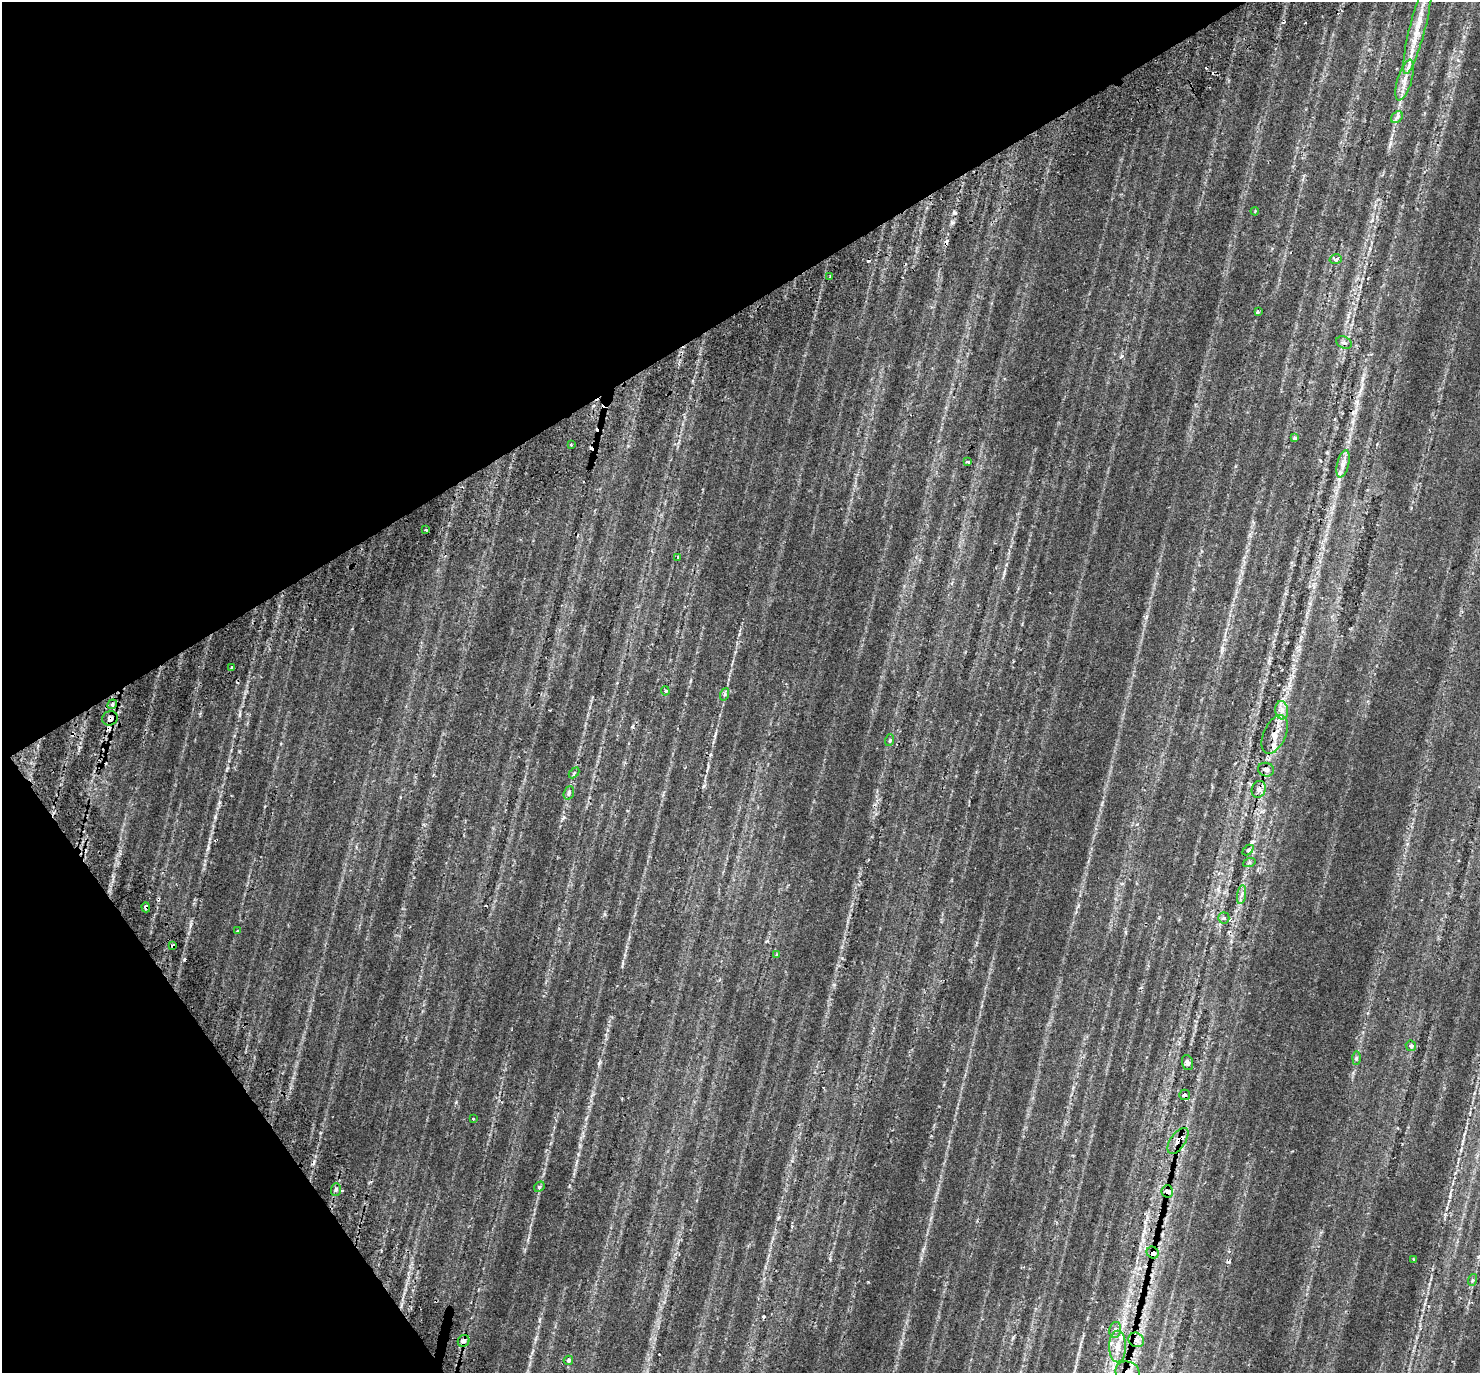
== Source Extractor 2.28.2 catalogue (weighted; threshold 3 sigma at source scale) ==
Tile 5 of 4 x 4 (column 1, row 2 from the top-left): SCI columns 68-1545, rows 2960-4330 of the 6050 x 5977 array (HDU 1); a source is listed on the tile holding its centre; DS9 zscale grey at full resolution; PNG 1482 x 1375 px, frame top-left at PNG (2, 2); each listed source drawn as its Kron ellipse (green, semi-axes under 4 px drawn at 4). Shown black and unused: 30% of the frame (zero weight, under 2 of 3 exposures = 5% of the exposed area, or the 3 px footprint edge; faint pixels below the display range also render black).
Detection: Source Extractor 2.28.2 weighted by HDU 2 'WHT'; one run over the whole footprint, this tile lists its part. Background 0.0706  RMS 0.0056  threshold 0.0252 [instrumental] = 3 sigma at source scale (4.5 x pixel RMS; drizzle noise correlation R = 1.50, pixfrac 1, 0.0396/0.0396 arcsec/px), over >= 5 px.
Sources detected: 67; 12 cosmic-ray / hot-pixel residue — neither listed nor drawn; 3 inside a brighter listed object's ellipse — not listed separately; the other 52 listed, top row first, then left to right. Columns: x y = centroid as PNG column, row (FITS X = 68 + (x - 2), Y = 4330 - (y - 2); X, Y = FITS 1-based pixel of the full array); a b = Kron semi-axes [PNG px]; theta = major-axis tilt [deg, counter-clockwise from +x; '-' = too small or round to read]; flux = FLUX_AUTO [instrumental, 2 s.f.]
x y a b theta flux
1418 27 48 8 76 13
1405 80 21 7 73 5.4
1397 117 7 5 46 1.4
1255 211 4 3 - 0.6
1336 259 6 5 - 1.4
830 277 3 2 - 0.49
1258 312 3 3 - 0.83
1344 343 8 5 -28 1.3
1294 438 4 3 - 1.3
571 445 3 2 - 1
968 462 3 3 - 1.3
1343 464 14 6 76 3.1
426 530 3 2 - 0.46
678 557 3 3 - 0.71
231 667 2 2 - 0.52
665 691 4 4 - 0.75
725 694 6 4 71 0.93
112 704 5 4 - 1.2
1282 710 9 6 -83 2.8
110 718 8 7 - 1.9
1275 734 20 11 67 6.5
890 740 6 3 71 0.72
1266 770 8 7 - 2
574 773 6 4 46 0.67
1259 789 8 7 - 2.4
569 793 7 5 70 1.1
1248 850 6 4 45 0.78
1249 863 6 4 20 0.87
1242 895 9 4 81 1.7
146 907 5 4 - 1.2
1224 918 5 5 - 1.7
238 931 3 3 - 1.2
173 946 4 3 - 0.81
777 954 4 3 - 0.93
1411 1046 5 5 - 1.6
1356 1058 6 4 88 0.85
1187 1063 8 5 -72 1.3
1185 1095 5 5 - 2
473 1119 3 3 - 1.1
1178 1141 15 7 55 5.4
539 1187 6 4 46 0.81
336 1190 6 5 - 1.1
1167 1191 6 5 - 4
1153 1253 6 5 - 3.2
1413 1259 4 3 - 0.5
1472 1280 6 4 70 0.71
1115 1330 8 6 78 1.6
1136 1340 8 7 - 3
464 1341 6 5 - 2.2
1118 1347 16 8 -90 5.3
568 1360 5 4 - 0.78
1127 1372 12 10 -22 4.7
Overlapping masked pixels (flux is a lower limit): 11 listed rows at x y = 110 718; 1275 734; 146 907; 173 946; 1185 1095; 1178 1141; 1167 1191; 1153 1253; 1136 1340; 464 1341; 1127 1372
Isophote crosses this tile's border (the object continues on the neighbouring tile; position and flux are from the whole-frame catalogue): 1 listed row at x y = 1127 1372
Unlisted compact peaks at least as high as the median listed source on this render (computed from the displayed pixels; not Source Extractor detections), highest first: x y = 215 817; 952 222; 868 1282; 208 848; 704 786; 1228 1262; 1122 356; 227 768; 564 817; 578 1154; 599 1063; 1146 617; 767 941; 1078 906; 456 1102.